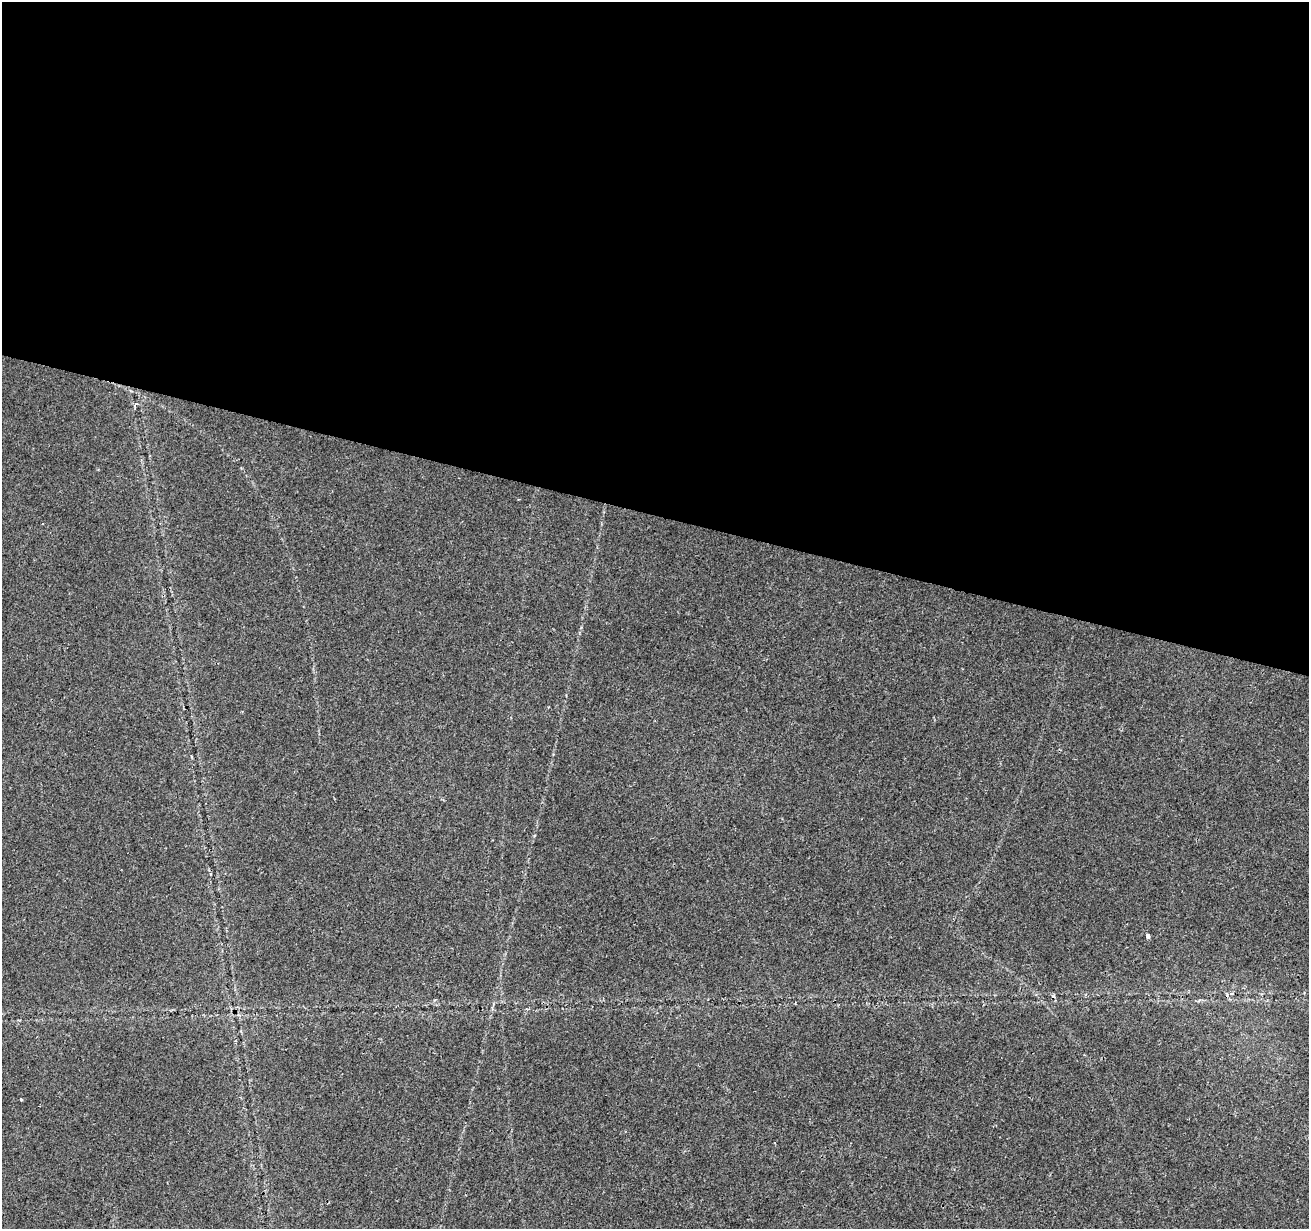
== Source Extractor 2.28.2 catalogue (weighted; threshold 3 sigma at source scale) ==
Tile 3 of 4 x 4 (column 3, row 1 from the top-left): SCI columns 2623-3929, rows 3967-5193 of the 5255 x 5425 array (HDU 1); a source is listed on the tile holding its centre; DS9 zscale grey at full resolution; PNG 1311 x 1231 px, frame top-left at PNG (2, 2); no overlay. Shown black and unused: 42% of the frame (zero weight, under 2 of 3 exposures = <1% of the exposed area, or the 3 px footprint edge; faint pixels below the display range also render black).
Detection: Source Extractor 2.28.2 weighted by HDU 2 'WHT'; one run over the whole footprint, this tile lists its part. Background 0.0227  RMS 0.0036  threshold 0.0163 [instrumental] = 3 sigma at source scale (4.5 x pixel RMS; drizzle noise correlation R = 1.50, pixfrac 1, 0.0396/0.0396 arcsec/px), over >= 5 px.
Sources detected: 5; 2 cosmic-ray / hot-pixel residue — not listed; the other 3 listed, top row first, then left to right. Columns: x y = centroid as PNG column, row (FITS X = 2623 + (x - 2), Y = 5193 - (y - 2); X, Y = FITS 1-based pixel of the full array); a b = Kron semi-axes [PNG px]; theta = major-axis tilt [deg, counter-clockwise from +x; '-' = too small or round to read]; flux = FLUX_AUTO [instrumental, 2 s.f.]
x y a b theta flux
136 404 7 4 62 1.3
1147 936 4 3 - 2.7
21 1100 3 2 - 0.4